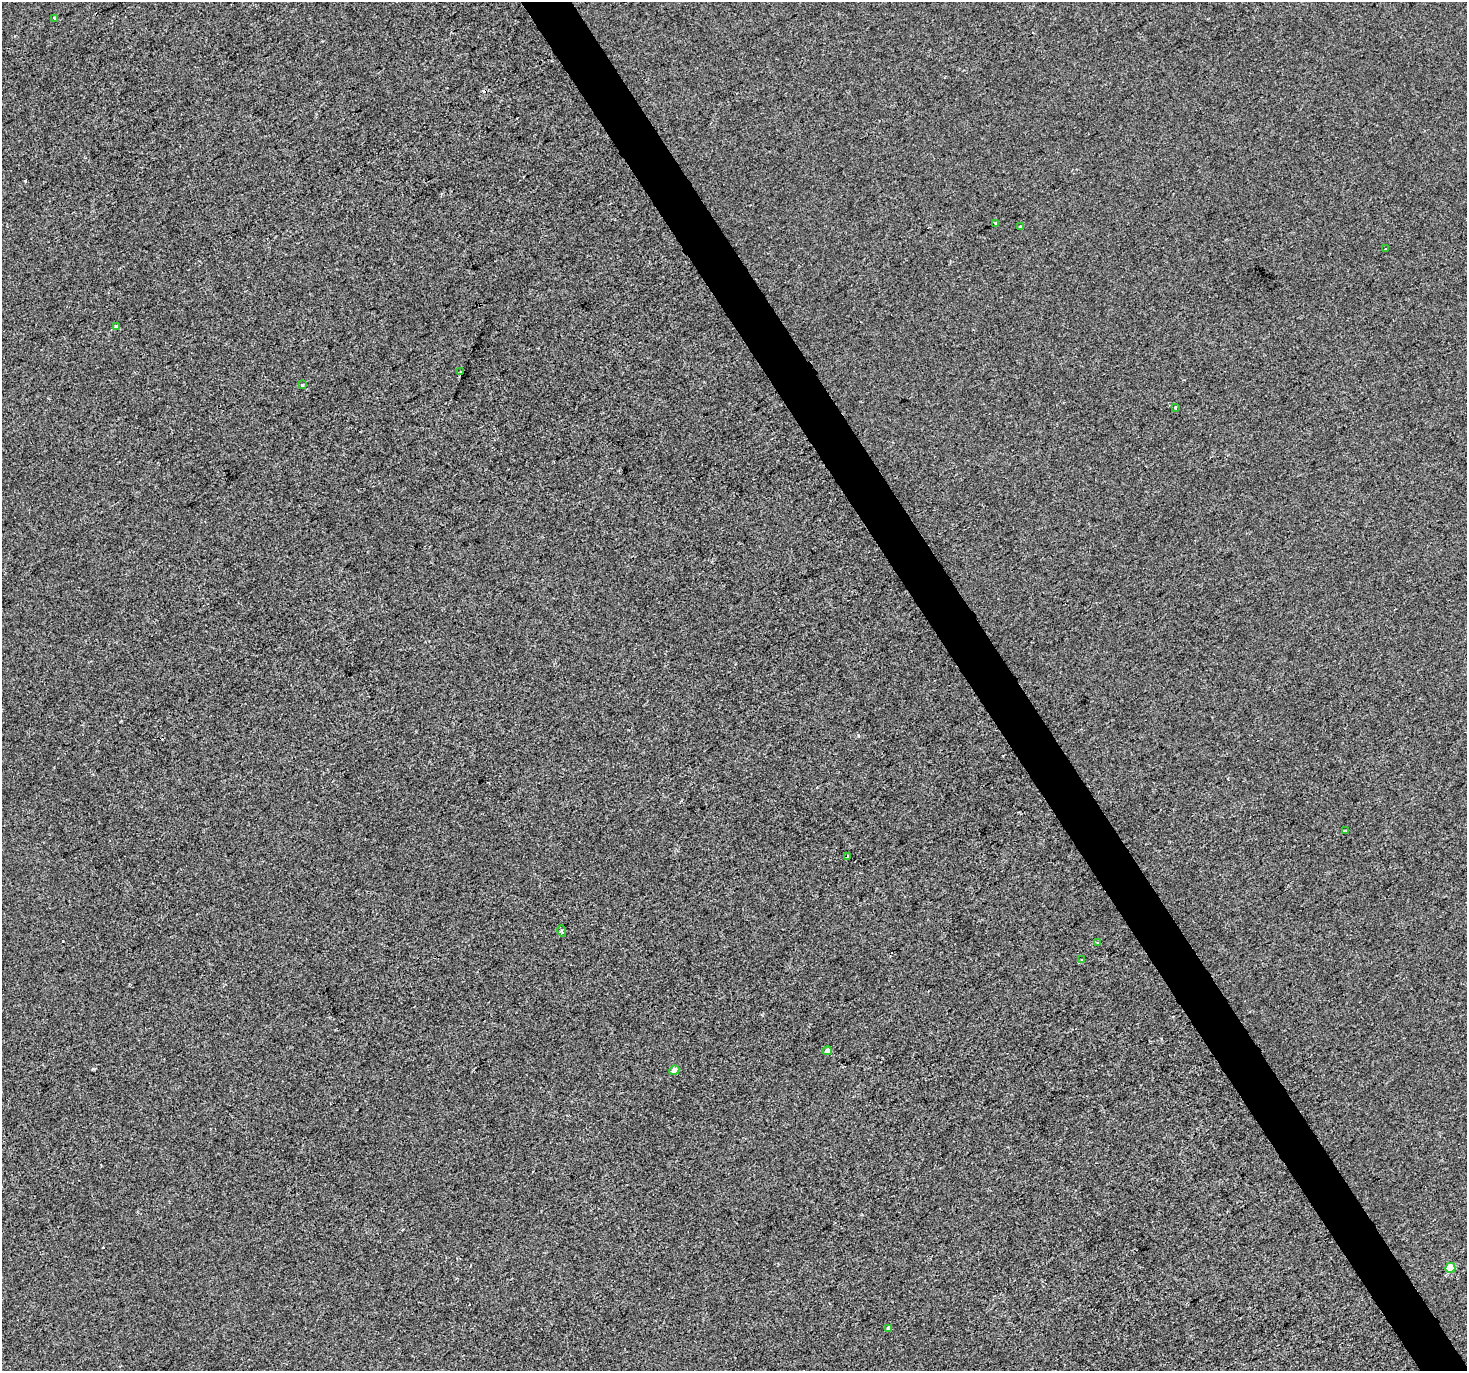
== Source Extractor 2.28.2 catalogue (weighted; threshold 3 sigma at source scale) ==
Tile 6 of 4 x 4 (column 2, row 2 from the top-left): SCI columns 1468-2932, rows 2914-4282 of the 5862 x 5765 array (HDU 1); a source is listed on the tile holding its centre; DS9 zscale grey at full resolution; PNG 1469 x 1373 px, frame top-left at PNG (2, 2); each listed source drawn as its Kron ellipse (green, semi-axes under 4 px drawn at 4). Shown black and unused: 3% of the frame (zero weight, under 2 of 3 exposures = <1% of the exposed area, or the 3 px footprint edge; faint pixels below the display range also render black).
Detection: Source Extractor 2.28.2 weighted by HDU 2 'WHT'; one run over the whole footprint, this tile lists its part. Background -8.44e-04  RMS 0.0056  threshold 0.025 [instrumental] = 3 sigma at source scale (4.5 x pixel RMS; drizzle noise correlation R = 1.50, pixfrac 1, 0.0396/0.0396 arcsec/px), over >= 5 px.
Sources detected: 21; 4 cosmic-ray / hot-pixel residue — neither listed nor drawn; the other 17 listed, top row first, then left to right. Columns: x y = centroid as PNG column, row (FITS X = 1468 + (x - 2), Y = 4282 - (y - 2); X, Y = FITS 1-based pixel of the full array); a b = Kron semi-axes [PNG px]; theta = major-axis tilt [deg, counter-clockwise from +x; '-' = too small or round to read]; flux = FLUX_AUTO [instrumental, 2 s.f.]
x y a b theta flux
55 18 3 3 - 2.4
995 223 3 3 - 3.4
1021 227 3 3 - 2.9
1385 249 3 2 - 0.54
117 327 3 3 - 2.6
461 372 3 2 - 0.59
302 385 3 3 - 2.5
1175 407 3 3 - 1.8
1345 830 4 2 - 0.85
848 857 3 3 - 0.56
562 931 6 3 -74 0.84
1097 943 3 3 - 1.5
1082 960 4 3 - 1.5
827 1051 5 4 - 2.2
674 1070 5 4 - 3.9
1450 1268 5 4 - 17
888 1328 4 3 - 2.9